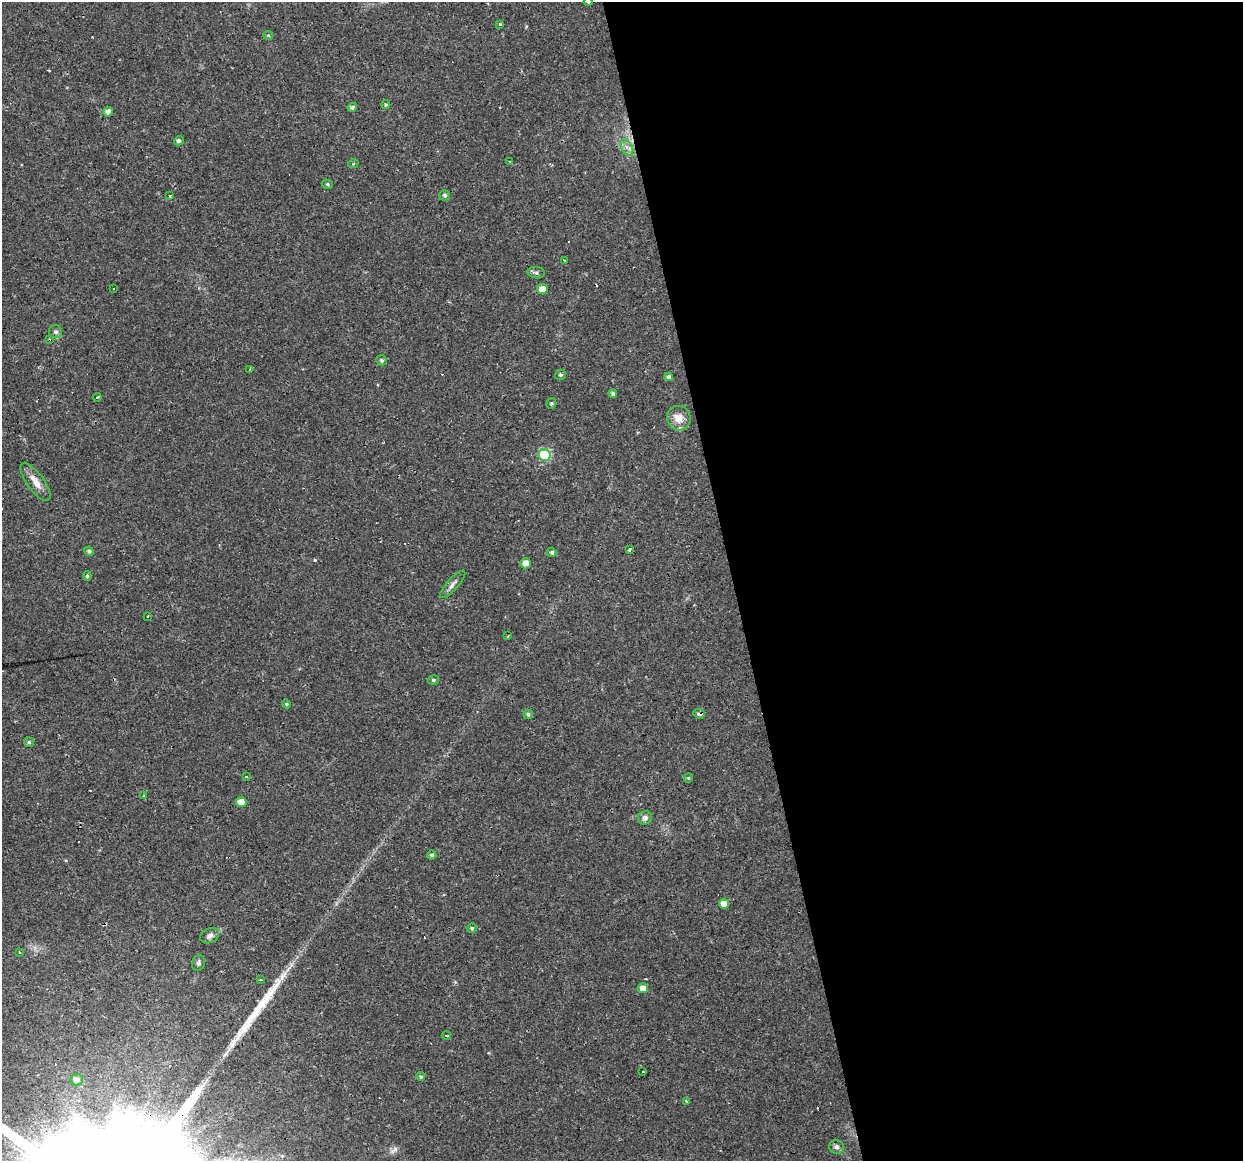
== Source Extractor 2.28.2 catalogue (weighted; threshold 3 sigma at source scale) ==
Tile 8 of 4 x 4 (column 4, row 2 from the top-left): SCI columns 3723-4963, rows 2349-3507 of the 4963 x 4744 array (HDU 1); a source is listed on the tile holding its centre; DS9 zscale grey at full resolution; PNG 1245 x 1163 px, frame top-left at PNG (2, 2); each listed source drawn as its Kron ellipse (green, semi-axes under 4 px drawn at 4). Shown black and unused: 41% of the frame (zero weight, under 2 of 3 exposures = <1% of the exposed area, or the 3 px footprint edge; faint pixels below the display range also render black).
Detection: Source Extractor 2.28.2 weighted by HDU 2 'WHT'; one run over the whole footprint, this tile lists its part. Background 0.0216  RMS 0.0031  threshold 0.0137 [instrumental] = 3 sigma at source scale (4.5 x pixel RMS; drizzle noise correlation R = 1.50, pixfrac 1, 0.0396/0.0396 arcsec/px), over >= 5 px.
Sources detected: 77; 13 cosmic-ray / hot-pixel residue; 2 long thin detections or spike segments (spike, bleed or trail) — neither listed nor drawn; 1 inside a brighter listed object's ellipse — not listed separately; the other 61 listed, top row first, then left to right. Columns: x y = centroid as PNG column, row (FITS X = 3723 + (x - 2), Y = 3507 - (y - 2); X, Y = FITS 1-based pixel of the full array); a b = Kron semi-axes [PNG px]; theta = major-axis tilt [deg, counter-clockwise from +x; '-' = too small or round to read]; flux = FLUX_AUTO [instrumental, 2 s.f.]
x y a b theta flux
588 2 4 4 - 0.59
500 24 3 3 - 0.98
268 35 5 4 - 0.39
386 105 4 4 - 0.38
352 107 5 4 - 0.8
108 112 5 4 - 1.4
179 141 5 4 - 0.85
627 147 9 5 -58 1.3
510 161 3 2 - 0.35
353 164 5 3 - 0.29
327 184 6 4 -16 0.43
445 195 5 5 - 0.72
170 196 3 3 - 0.49
564 260 3 3 - 0.64
536 273 9 5 -7 0.85
113 289 3 3 - 0.94
542 289 5 5 - 3.1
56 332 6 6 - 0.87
49 340 3 2 - 0.7
382 360 5 5 - 0.74
250 369 3 2 - 0.23
560 375 5 5 - 0.54
669 377 4 4 - 1.1
613 393 4 4 - 0.7
97 397 4 3 - 0.41
551 403 5 4 - 0.47
679 418 12 11 - 3.3
544 455 6 6 - 24
35 482 22 8 -54 3.3
629 550 3 3 - 5.8
89 551 5 4 - 0.8
552 552 5 4 - 0.78
525 563 5 5 - 2.8
87 576 5 4 - 0.52
453 584 18 5 48 1.5
147 617 4 3 - 0.42
508 636 3 2 - 0.31
433 680 5 4 - 0.48
286 704 4 4 - 0.41
528 714 5 4 - 0.68
699 714 6 4 -6 0.91
29 742 5 5 - 0.46
246 777 3 2 - 0.37
688 778 5 4 - 0.32
144 796 4 3 - 0.4
241 802 5 5 - 3.5
645 818 7 6 - 1.1
432 855 4 4 - 0.67
724 904 5 5 - 3.3
472 928 5 4 - 0.49
210 936 10 7 25 1.2
19 952 3 3 - 0.53
199 963 8 6 69 0.72
261 980 3 2 - 0.86
643 988 5 5 - 2.2
446 1036 5 2 - 0.37
643 1071 3 3 - 1
421 1077 4 4 - 0.42
77 1080 6 5 - 1.3
686 1101 3 2 - 0.66
836 1147 7 7 - 0.94
Overlapping masked pixels (flux is a lower limit): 2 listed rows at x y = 49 340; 699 714
Isophote crosses this tile's border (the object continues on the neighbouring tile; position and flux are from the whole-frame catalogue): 1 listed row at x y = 588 2